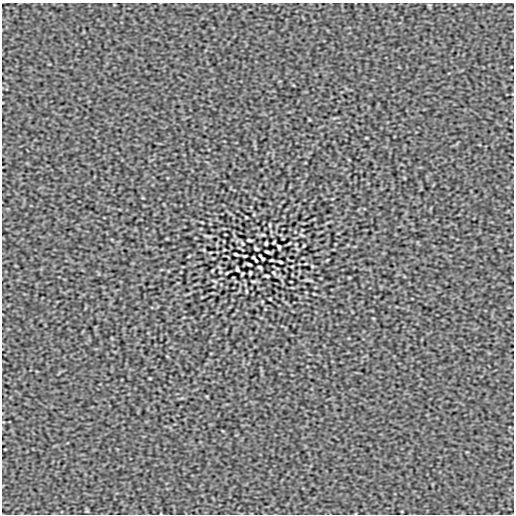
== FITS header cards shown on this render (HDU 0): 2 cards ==
NAXIS1  =                  512
NAXIS2  =                  512

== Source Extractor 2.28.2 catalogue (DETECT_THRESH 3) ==
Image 512 x 512 px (HDU 0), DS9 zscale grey, 1 PNG px = 1 image px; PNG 516 x 516 px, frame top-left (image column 1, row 512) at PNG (2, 3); no overlay
Background -4.12e-08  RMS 7.5e-06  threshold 2.25e-05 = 3 sigma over >= 5 px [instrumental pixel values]
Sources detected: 32; all 32 listed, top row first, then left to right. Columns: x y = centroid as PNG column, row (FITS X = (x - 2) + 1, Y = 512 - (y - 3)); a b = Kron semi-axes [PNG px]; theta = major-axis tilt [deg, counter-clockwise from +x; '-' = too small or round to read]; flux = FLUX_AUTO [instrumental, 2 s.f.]
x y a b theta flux
246 217 3 2 - 3.7e-04
270 225 5 3 - 4.8e-04
249 240 5 2 - 7.4e-04
274 242 4 2 - 4.8e-04
242 243 4 2 - 5.6e-04
266 243 3 3 - 6.0e-04
289 243 6 2 45 3.7e-04
296 244 2 2 - 3.0e-04
304 245 3 2 - 4.3e-04
279 247 4 3 - 7.9e-04
256 249 4 3 - 7.5e-04
204 250 5 3 - 4.1e-04
267 252 5 2 - 7.0e-04
236 254 4 2 - 7.5e-04
245 256 3 2 - 4.8e-04
260 256 3 2 - 4.5e-04
253 257 3 3 - 5.3e-04
263 259 3 3 - 5.3e-04
256 260 3 2 - 4.5e-04
271 260 3 2 - 4.8e-04
280 262 4 2 - 7.5e-04
249 264 5 2 - 7.0e-04
312 266 5 3 - 4.1e-04
260 267 4 3 - 7.5e-04
237 269 4 3 - 7.9e-04
212 271 3 2 - 4.3e-04
227 273 6 2 45 3.7e-04
250 273 3 3 - 6.0e-04
274 273 4 2 - 5.6e-04
267 276 5 2 - 7.4e-04
246 291 5 3 - 4.8e-04
270 299 3 2 - 3.7e-04